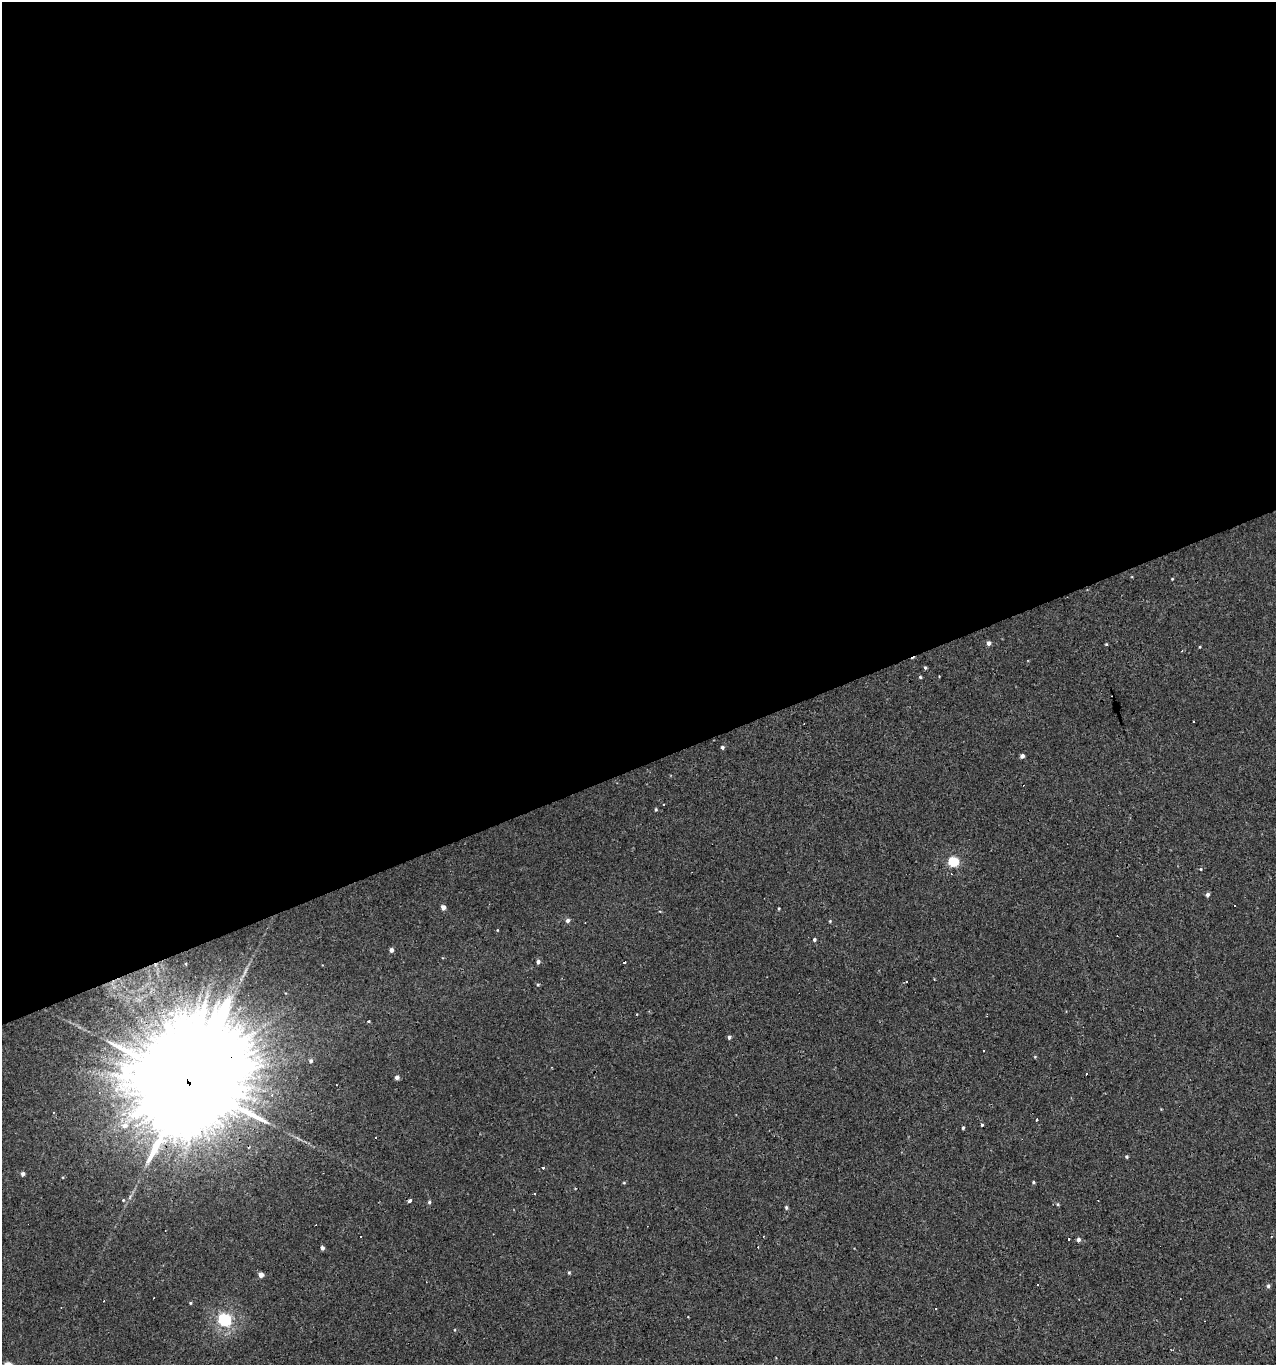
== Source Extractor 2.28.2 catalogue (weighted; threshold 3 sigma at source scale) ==
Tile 2 of 4 x 4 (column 2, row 1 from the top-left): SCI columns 1396-2669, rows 4090-5452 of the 5286 x 5452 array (HDU 1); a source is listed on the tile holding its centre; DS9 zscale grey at full resolution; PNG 1278 x 1367 px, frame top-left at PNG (2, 2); no overlay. Shown black and unused: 56% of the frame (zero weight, under 3 of 4 exposures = <1% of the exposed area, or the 3 px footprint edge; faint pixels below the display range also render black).
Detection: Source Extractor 2.28.2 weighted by HDU 2 'WHT'; one run over the whole footprint, this tile lists its part. Background 0.00134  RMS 0.003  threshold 0.0136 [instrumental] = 3 sigma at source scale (4.5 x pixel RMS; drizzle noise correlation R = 1.50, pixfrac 1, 0.0396/0.0396 arcsec/px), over >= 5 px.
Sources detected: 76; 24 cosmic-ray / hot-pixel residue — not listed; the other 52 listed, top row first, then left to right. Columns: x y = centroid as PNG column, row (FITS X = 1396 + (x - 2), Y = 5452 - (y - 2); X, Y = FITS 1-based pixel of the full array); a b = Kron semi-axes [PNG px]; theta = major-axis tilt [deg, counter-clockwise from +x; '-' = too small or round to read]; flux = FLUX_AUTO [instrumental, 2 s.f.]
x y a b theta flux
1172 579 3 3 - 0.27
989 643 4 4 - 1.3
1106 644 4 3 - 0.31
1200 647 4 2 - 0.24
1182 651 3 3 - 0.2
925 668 4 3 - 0.44
920 677 4 4 - 0.39
722 747 4 4 - 0.66
1022 756 4 4 - 1.5
656 809 4 3 - 0.44
953 862 5 5 - 21
1201 869 5 4 - 0.34
1207 894 5 5 - 0.92
443 907 4 4 - 1.9
779 908 4 3 - 0.3
568 920 5 5 - 1.1
830 921 4 4 - 0.29
497 930 5 3 - 0.22
814 940 4 4 - 0.55
391 950 4 4 - 1.2
538 962 5 4 - 0.94
625 962 3 3 - 0.65
538 985 5 4 - 0.39
368 1021 3 3 - 1.7
729 1037 5 4 - 0.6
983 1051 2 2 - 0.26
1035 1057 4 4 - 0.29
311 1061 6 5 - 0.84
397 1077 4 4 - 1.4
189 1082 42 27 -77 23000
1037 1119 3 2 - 0.52
982 1124 3 3 - 3.5
963 1128 3 3 - 0.49
1127 1157 4 4 - 0.46
543 1168 3 3 - 2.2
23 1174 4 4 - 1.1
1033 1182 4 3 - 0.37
624 1183 4 4 - 0.33
123 1200 4 4 - 0.31
410 1200 5 3 - 2.6
429 1202 5 4 - 0.54
1058 1204 5 4 - 0.37
786 1208 5 4 - 0.54
764 1236 3 2 - 0.21
1078 1240 5 4 - 1.1
322 1248 4 3 - 1.1
569 1273 4 4 - 0.44
261 1275 4 4 - 2.3
1268 1286 5 4 - 0.68
154 1298 2 2 - 0.27
190 1303 4 3 - 0.36
225 1320 6 6 - 45
Overlapping masked pixels (flux is a lower limit): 1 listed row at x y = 189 1082